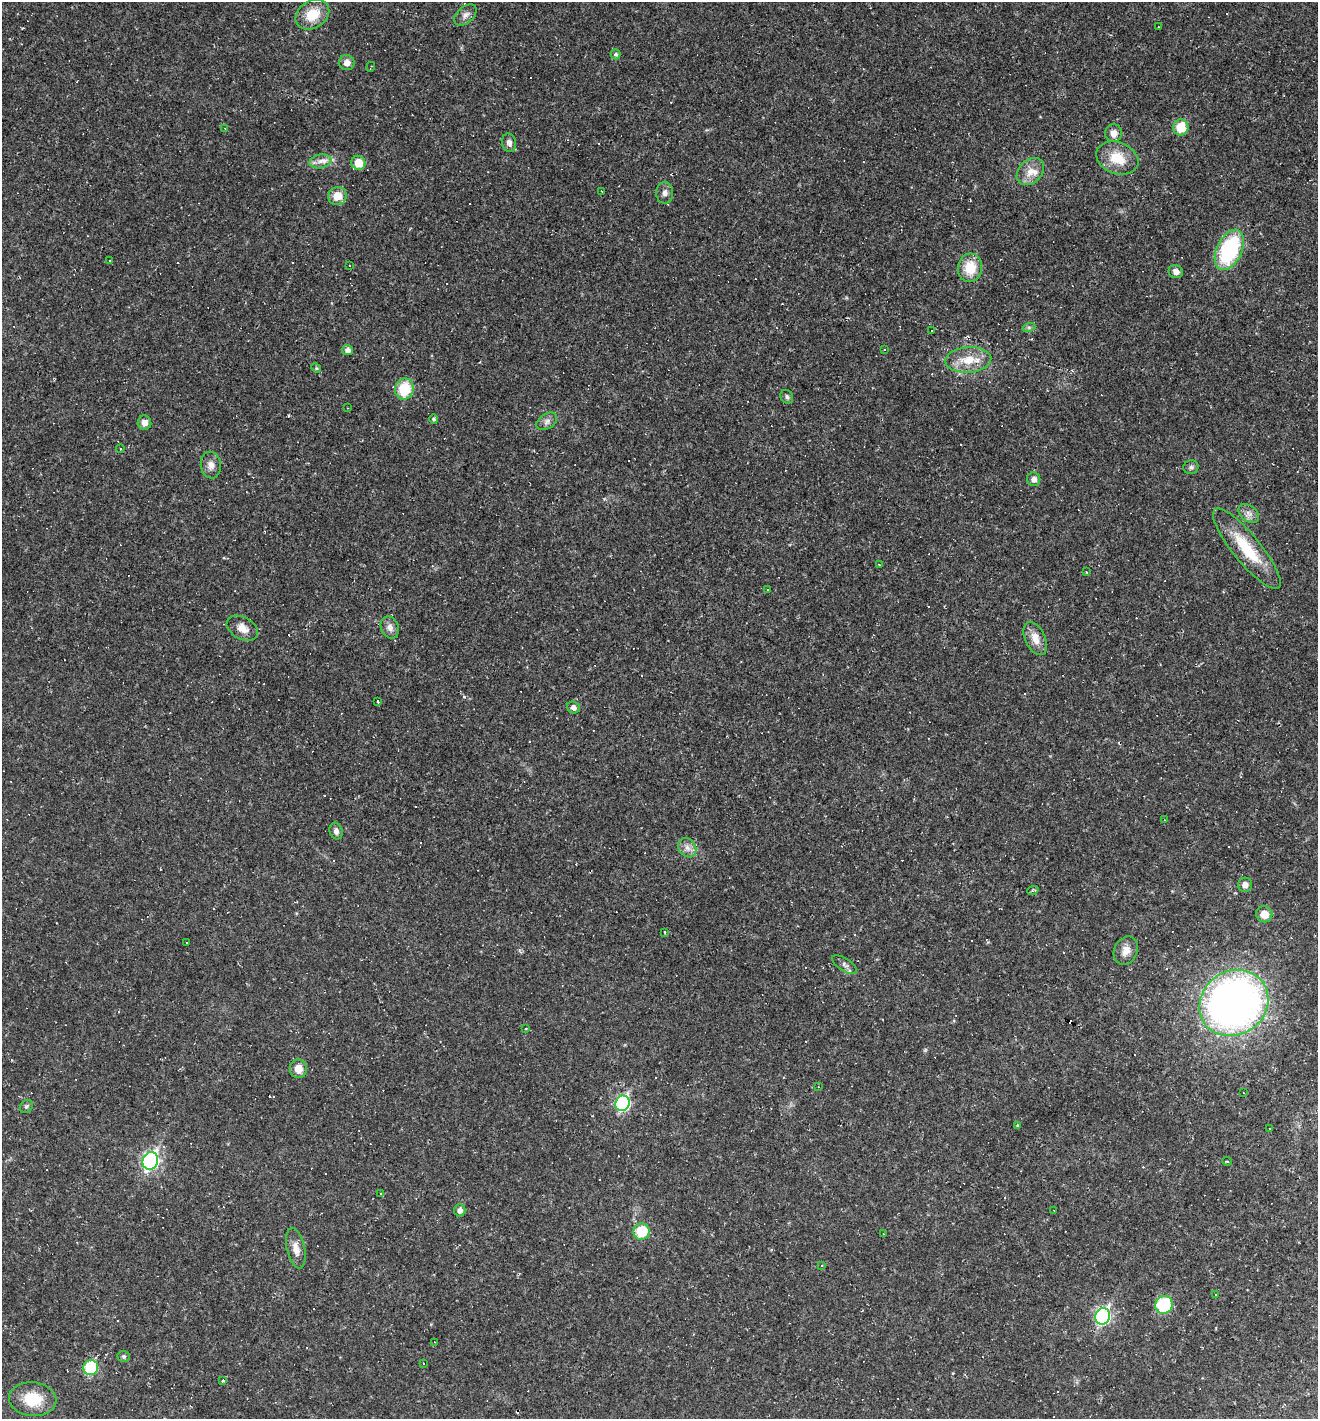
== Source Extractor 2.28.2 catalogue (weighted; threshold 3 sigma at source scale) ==
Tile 6 of 4 x 4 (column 2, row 2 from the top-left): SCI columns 1456-2771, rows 2833-4249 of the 5676 x 5665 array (HDU 1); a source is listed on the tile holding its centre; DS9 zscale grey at full resolution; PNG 1320 x 1421 px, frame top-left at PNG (2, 2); each listed source drawn as its Kron ellipse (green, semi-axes under 4 px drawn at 4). Shown black and unused: <1% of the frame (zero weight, under 2 of 3 exposures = <1% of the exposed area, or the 3 px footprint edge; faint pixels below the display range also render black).
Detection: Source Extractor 2.28.2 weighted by HDU 2 'WHT'; one run over the whole footprint, this tile lists its part. Background 0.0384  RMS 0.0067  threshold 0.03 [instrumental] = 3 sigma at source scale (4.5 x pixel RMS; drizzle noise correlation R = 1.50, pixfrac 1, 0.05/0.05 arcsec/px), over >= 5 px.
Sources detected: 140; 54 cosmic-ray / hot-pixel residue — neither listed nor drawn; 1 inside a brighter listed object's ellipse — not listed separately; the other 85 listed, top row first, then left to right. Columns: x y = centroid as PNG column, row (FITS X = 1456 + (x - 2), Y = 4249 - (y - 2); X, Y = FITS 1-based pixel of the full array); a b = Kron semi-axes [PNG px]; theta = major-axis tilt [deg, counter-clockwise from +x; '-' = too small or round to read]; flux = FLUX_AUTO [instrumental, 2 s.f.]
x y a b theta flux
312 15 18 13 32 16
465 15 13 8 42 3.4
1158 27 3 2 - 0.43
616 54 5 5 - 1.4
347 63 8 7 - 4.3
371 67 5 2 - 0.53
1181 127 8 7 - 16
225 128 3 3 - 0.54
1114 133 9 8 - 4.8
509 143 9 7 -81 3
1117 158 22 15 -21 17
320 161 11 7 10 3.9
358 163 7 6 - 10
1030 171 15 11 45 7.5
601 191 2 2 - 0.44
665 193 11 8 -90 3.1
337 196 9 8 - 9.7
1229 250 21 12 65 64
110 260 3 3 - 1.5
349 266 3 2 - 0.57
970 268 14 12 83 15
1176 272 7 6 - 3.9
1029 327 6 4 17 1.2
932 331 3 2 - 0.69
885 349 3 3 - 0.61
347 350 5 5 - 3.2
968 360 23 12 4 15
316 368 5 4 - 0.81
404 389 10 9 - 23
787 397 7 6 - 1.6
347 408 3 2 - 0.4
434 419 4 4 - 1.5
547 421 11 7 33 3.1
144 423 7 7 - 3.9
120 448 4 3 - 0.53
211 465 13 10 -83 4.7
1191 467 7 7 - 1.7
1034 479 7 6 - 3.2
1249 513 11 7 -39 3.6
1247 549 50 14 -51 29
879 564 4 3 - 0.69
1086 572 3 2 - 0.65
767 589 3 3 - 1.5
390 627 11 8 -68 4.1
242 628 17 11 -29 7.1
1035 638 17 10 -64 8
378 701 3 3 - 3.7
573 707 7 5 -20 2.8
1164 820 2 2 - 0.44
336 831 8 6 -71 2.8
687 848 10 8 -53 4.1
1245 885 7 7 - 3.4
1033 890 6 4 20 1.1
1264 914 8 8 - 8
665 932 4 2 - 0.52
186 942 3 3 - 1.7
1126 951 15 11 65 6.2
845 965 14 6 -34 2.8
1234 1003 36 32 35 430
526 1029 3 2 - 0.93
298 1069 9 8 - 7.2
818 1087 2 2 - 0.56
1244 1093 2 2 - 0.5
622 1103 8 7 - 100
26 1106 7 6 - 1.4
1018 1126 3 3 - 1.4
1270 1129 3 2 - 0.86
150 1161 9 7 63 160
1227 1161 4 2 - 0.63
380 1194 3 3 - 1.1
460 1210 6 5 - 3.2
1054 1210 3 2 - 0.47
641 1232 8 8 - 23
883 1234 2 2 - 0.57
296 1248 20 9 -78 6.6
822 1266 3 2 - 0.92
1216 1294 3 3 - 0.85
1164 1305 9 8 - 39
1102 1316 8 7 - 130
434 1342 2 2 - 0.62
124 1356 6 5 - 1.2
423 1363 3 2 - 0.32
91 1368 7 7 - 45
223 1381 3 3 - 1.3
33 1399 24 17 -5 21
Unlisted compact peaks at least as high as the median listed source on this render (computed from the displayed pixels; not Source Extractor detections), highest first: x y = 464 697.